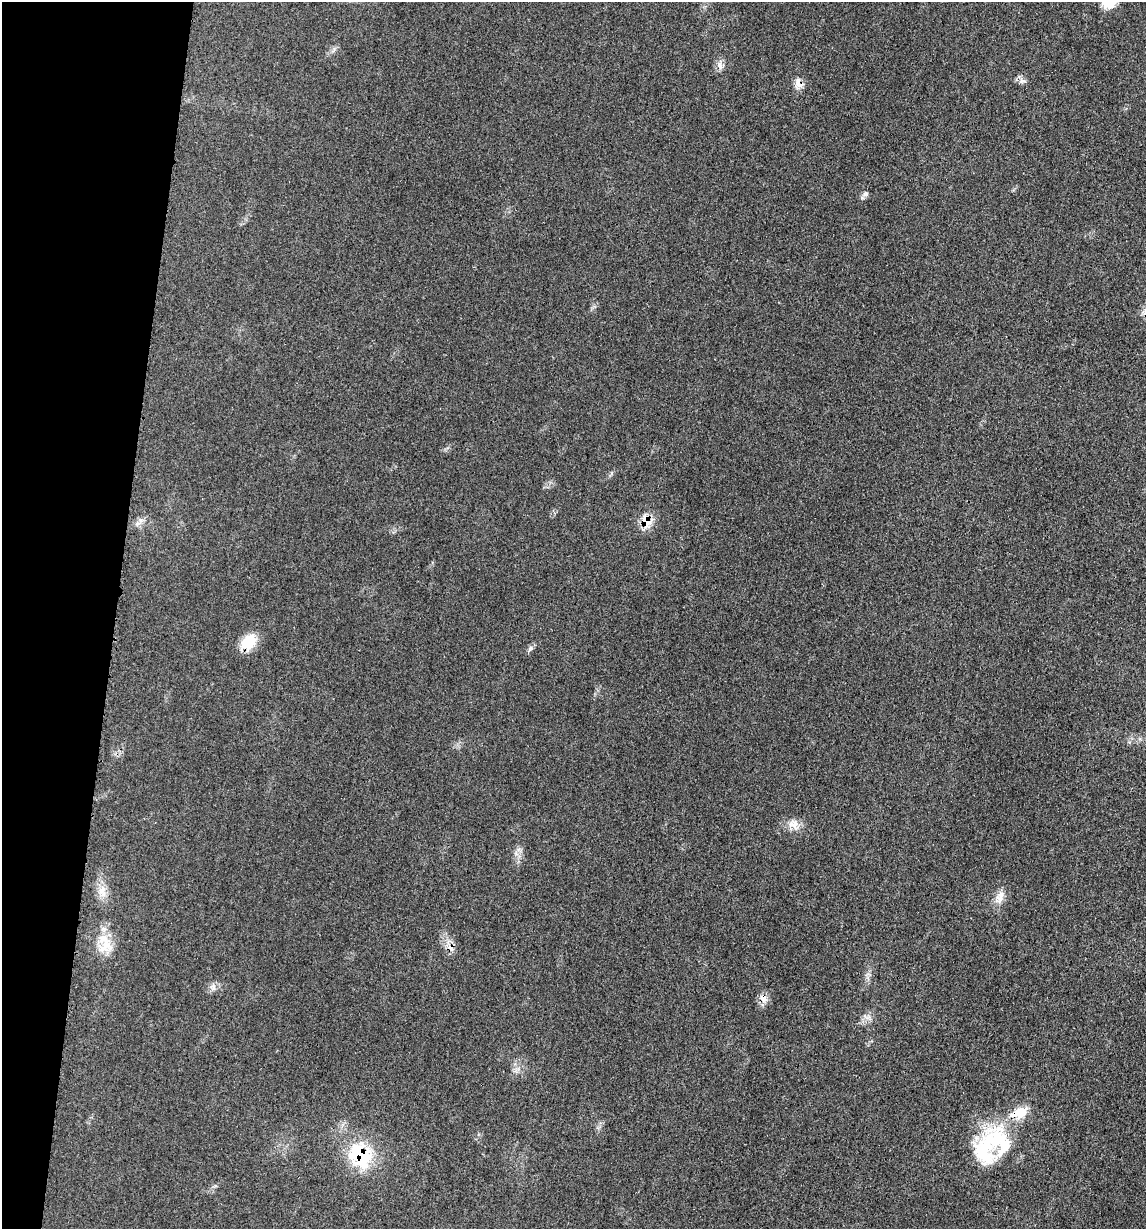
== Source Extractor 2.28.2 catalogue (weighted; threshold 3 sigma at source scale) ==
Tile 9 of 4 x 4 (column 1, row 3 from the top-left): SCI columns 248-1391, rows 1244-2470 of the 4948 x 4938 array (HDU 1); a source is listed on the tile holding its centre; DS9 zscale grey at full resolution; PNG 1148 x 1231 px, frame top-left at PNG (2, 2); no overlay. Shown black and unused: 10% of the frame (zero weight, under 3 of 4 exposures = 2% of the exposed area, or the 3 px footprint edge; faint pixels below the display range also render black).
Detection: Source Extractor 2.28.2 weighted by HDU 2 'WHT'; one run over the whole footprint, this tile lists its part. Background 0.0527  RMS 0.0059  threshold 0.0265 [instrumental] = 3 sigma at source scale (4.5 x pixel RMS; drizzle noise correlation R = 1.50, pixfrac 1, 0.05/0.05 arcsec/px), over >= 5 px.
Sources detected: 23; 1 inside a brighter object's white glare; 1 cosmic-ray / hot-pixel residue — not listed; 4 inside a brighter listed object's ellipse — not listed separately; the other 17 listed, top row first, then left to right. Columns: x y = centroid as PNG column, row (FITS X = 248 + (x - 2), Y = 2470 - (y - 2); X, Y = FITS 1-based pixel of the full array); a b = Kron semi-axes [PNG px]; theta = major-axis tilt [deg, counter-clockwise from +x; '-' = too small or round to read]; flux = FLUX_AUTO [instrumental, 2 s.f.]
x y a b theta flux
1109 2 18 15 66 12
720 65 13 5 -79 2.6
1022 81 11 5 -8 2.1
798 83 16 9 -73 4.2
865 194 9 6 17 1.8
646 521 14 11 -64 10
248 643 20 14 48 15
530 648 8 7 - 1.6
794 824 18 12 -48 6.2
102 891 19 11 -79 7.1
999 899 15 12 -83 5.7
106 945 26 19 35 13
213 987 11 8 -87 2.6
763 998 13 9 -46 4
868 1017 8 5 30 2.3
996 1139 41 38 -89 43
360 1155 34 30 -56 38
Overlapping masked pixels (flux is a lower limit): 5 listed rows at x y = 798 83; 646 521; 248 643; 763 998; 360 1155
Isophote crosses this tile's border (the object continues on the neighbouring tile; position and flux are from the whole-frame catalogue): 1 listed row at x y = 1109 2